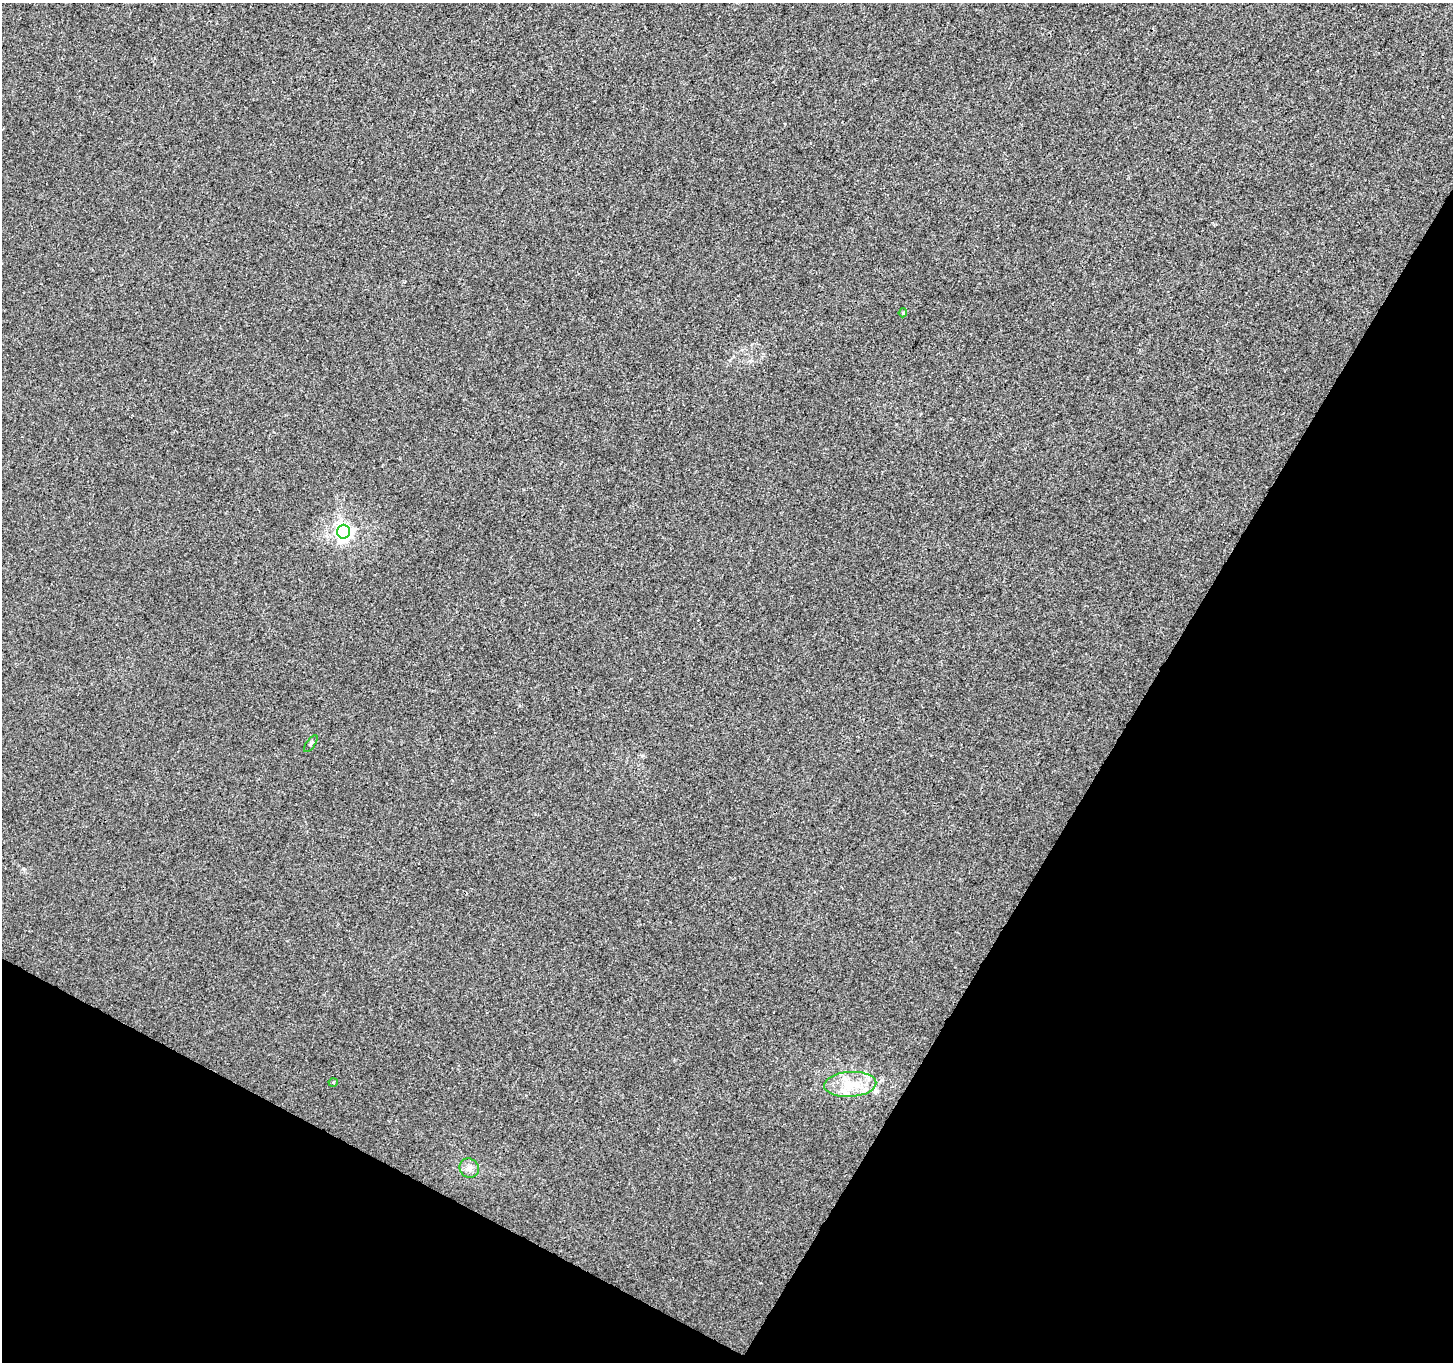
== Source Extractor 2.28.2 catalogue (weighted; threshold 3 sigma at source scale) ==
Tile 15 of 4 x 4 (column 3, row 4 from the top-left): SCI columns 2903-4353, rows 197-1556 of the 5812 x 5898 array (HDU 1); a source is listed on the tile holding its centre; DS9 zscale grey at full resolution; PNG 1455 x 1364 px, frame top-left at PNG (2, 3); each listed source drawn as its Kron ellipse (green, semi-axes under 4 px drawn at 4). Shown black and unused: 29% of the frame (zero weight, under 3 of 4 exposures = <1% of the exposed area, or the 3 px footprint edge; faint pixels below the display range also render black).
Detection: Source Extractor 2.28.2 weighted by HDU 2 'WHT'; one run over the whole footprint, this tile lists its part. Background 9.15e-04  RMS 0.0028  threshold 0.0128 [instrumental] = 3 sigma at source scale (4.5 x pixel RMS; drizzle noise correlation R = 1.50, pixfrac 1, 0.0396/0.0396 arcsec/px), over >= 5 px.
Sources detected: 7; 1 inside a brighter listed object's ellipse — not listed separately; the other 6 listed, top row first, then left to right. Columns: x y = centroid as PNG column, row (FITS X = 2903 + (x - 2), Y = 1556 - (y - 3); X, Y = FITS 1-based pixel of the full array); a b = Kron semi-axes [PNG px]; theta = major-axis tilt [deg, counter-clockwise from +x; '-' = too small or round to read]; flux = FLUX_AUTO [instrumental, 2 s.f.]
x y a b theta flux
903 313 4 3 - 0.4
344 532 7 6 - 96
311 744 10 2 55 0.37
333 1083 4 3 - 0.31
850 1084 26 12 4 6.7
469 1168 10 9 - 1.6